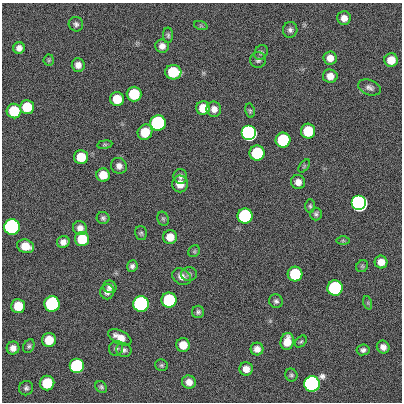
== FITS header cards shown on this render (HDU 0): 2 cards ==
NAXIS1  =                  400
NAXIS2  =                  400

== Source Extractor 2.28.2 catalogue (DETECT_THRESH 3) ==
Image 400 x 400 px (HDU 0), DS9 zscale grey, 1 PNG px = 1 image px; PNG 404 x 404 px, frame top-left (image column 1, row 400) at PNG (2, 3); each listed source drawn as its Kron ellipse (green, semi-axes under 4 px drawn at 4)
Background 0.661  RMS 33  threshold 100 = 3 sigma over >= 5 px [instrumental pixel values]
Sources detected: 89; all 89 listed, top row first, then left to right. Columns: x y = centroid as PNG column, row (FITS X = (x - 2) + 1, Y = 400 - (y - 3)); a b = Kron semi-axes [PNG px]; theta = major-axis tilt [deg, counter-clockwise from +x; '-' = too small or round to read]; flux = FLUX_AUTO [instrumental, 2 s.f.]
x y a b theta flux
344 18 7 6 - 1.5e+04
76 24 7 7 - 6.4e+03
201 26 7 4 -18 2.9e+03
290 30 8 7 - 7.6e+03
168 35 8 5 -89 4.5e+03
162 46 7 7 - 1.3e+04
19 48 6 5 - 1.1e+04
261 52 8 6 55 5.0e+03
330 58 6 6 - 1.8e+04
49 60 5 5 - 3.1e+03
258 60 8 7 - 6.4e+03
391 60 7 6 - 3.1e+04
78 65 6 6 - 1.3e+04
173 72 8 7 - 1.2e+05
330 76 7 6 - 1.9e+04
369 87 12 7 -19 9.3e+03
134 94 7 7 - 1.2e+05
117 99 7 7 - 4.7e+04
27 107 7 7 - 7.2e+04
203 108 7 6 - 3.8e+04
214 109 7 7 - 1.4e+04
14 111 7 7 - 1.2e+05
250 111 7 4 -81 3.6e+03
158 123 7 7 - 1.0e+06
308 131 7 7 - 9.1e+04
145 132 8 7 - 5.0e+04
249 133 7 7 - 3.5e+06
283 140 7 7 - 2.1e+05
105 145 7 4 8 3.3e+03
257 153 7 7 - 1.9e+05
81 157 7 7 - 5.7e+04
119 166 8 7 - 1.1e+04
304 166 7 4 53 3.2e+03
103 175 7 6 - 3.5e+04
180 176 7 7 - 7.8e+03
298 182 7 7 - 1.4e+04
180 184 8 8 - 2.6e+04
359 203 7 7 - 1.1e+07
310 206 7 5 -89 4.1e+03
316 214 6 6 - 5.2e+03
245 216 7 7 - 5.4e+05
103 218 6 6 - 5.3e+03
163 219 7 5 -68 4.2e+03
12 227 7 7 - 2.9e+06
80 228 7 6 - 1.3e+04
141 233 7 5 -75 4.3e+03
170 237 7 7 - 2.8e+04
82 239 7 7 - 7.8e+04
343 240 7 4 -1 3.5e+03
63 242 6 6 - 1.2e+04
26 246 9 6 -18 3.7e+04
194 251 6 5 - 3.6e+03
381 262 6 6 - 2.0e+04
132 266 6 5 - 6.8e+03
362 266 6 5 - 3.5e+03
189 274 8 7 - 5.6e+03
295 274 7 7 - 1.4e+05
181 277 10 7 -34 1.4e+04
110 287 7 6 - 8.7e+03
335 288 7 7 - 5.7e+05
107 292 7 7 - 1.1e+04
169 300 7 7 - 3.1e+05
276 301 7 6 - 5.8e+03
368 303 7 4 -72 3.4e+03
52 304 8 7 - 6.1e+05
141 304 7 7 - 2.1e+06
18 306 7 7 - 5.1e+04
198 312 6 6 - 5.4e+03
120 337 12 6 -27 2.4e+04
49 340 7 7 - 4.8e+04
287 341 8 6 79 3.2e+04
301 342 7 5 46 3.6e+03
183 345 7 7 - 2.9e+04
29 346 7 5 62 4.6e+03
383 347 6 6 - 1.2e+04
13 348 6 6 - 1.3e+04
116 348 7 7 - 5.9e+03
257 349 6 6 - 1.3e+04
124 350 8 7 - 6.8e+03
363 350 7 5 9 6.8e+03
162 365 6 6 - 4.1e+03
77 366 7 7 - 5.2e+05
246 369 6 6 - 1.6e+04
291 375 6 6 - 4.4e+03
189 382 7 6 - 1.6e+04
47 383 7 7 - 1.0e+05
312 384 8 7 - 5.5e+06
101 387 6 5 - 5.2e+03
26 388 7 7 - 6.0e+03